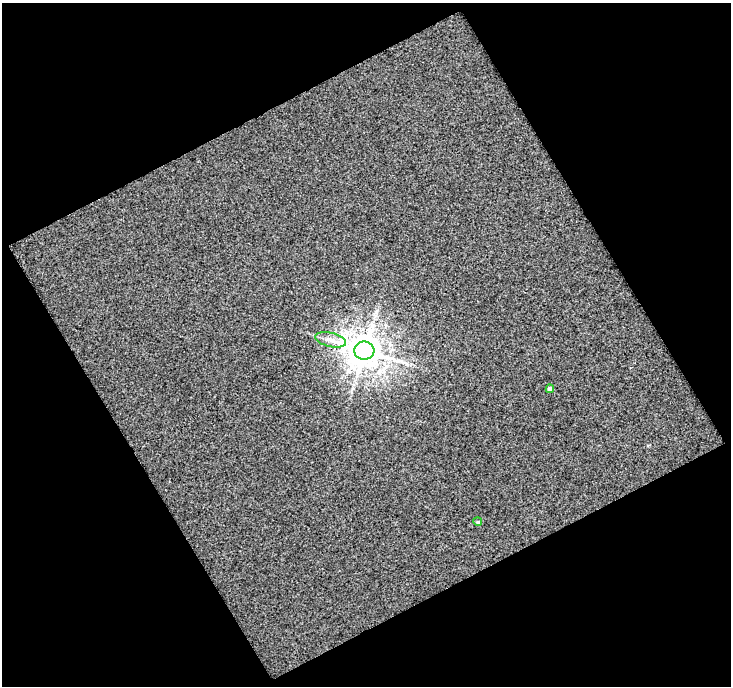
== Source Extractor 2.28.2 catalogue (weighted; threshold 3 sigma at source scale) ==
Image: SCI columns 1-729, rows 17-700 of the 729 x 717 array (HDU 1 of 3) = the unmasked area's bounding box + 8 px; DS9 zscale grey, full resolution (1 PNG px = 1 image px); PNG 733 x 688 px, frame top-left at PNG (2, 3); each listed source drawn as its Kron ellipse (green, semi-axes under 4 px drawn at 4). Shown black and unused: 48% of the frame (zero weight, under 2 of 3 exposures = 2% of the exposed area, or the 3 px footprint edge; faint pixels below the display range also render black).
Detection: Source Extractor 2.28.2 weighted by HDU 2 'WHT'. Background 0.146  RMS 1.1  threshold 5.14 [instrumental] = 3 sigma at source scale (4.5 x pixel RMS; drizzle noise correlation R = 1.50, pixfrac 1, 0.0396/0.0396 arcsec/px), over >= 5 px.
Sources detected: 4; all 4 listed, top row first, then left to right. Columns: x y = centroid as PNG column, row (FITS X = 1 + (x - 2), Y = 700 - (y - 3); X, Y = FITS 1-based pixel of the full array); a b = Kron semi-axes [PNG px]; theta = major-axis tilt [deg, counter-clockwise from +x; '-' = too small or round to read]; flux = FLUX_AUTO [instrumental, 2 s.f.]
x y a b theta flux
330 340 16 7 -13 860
364 351 10 9 - 230000
550 389 4 4 - 380
478 522 4 3 - 110